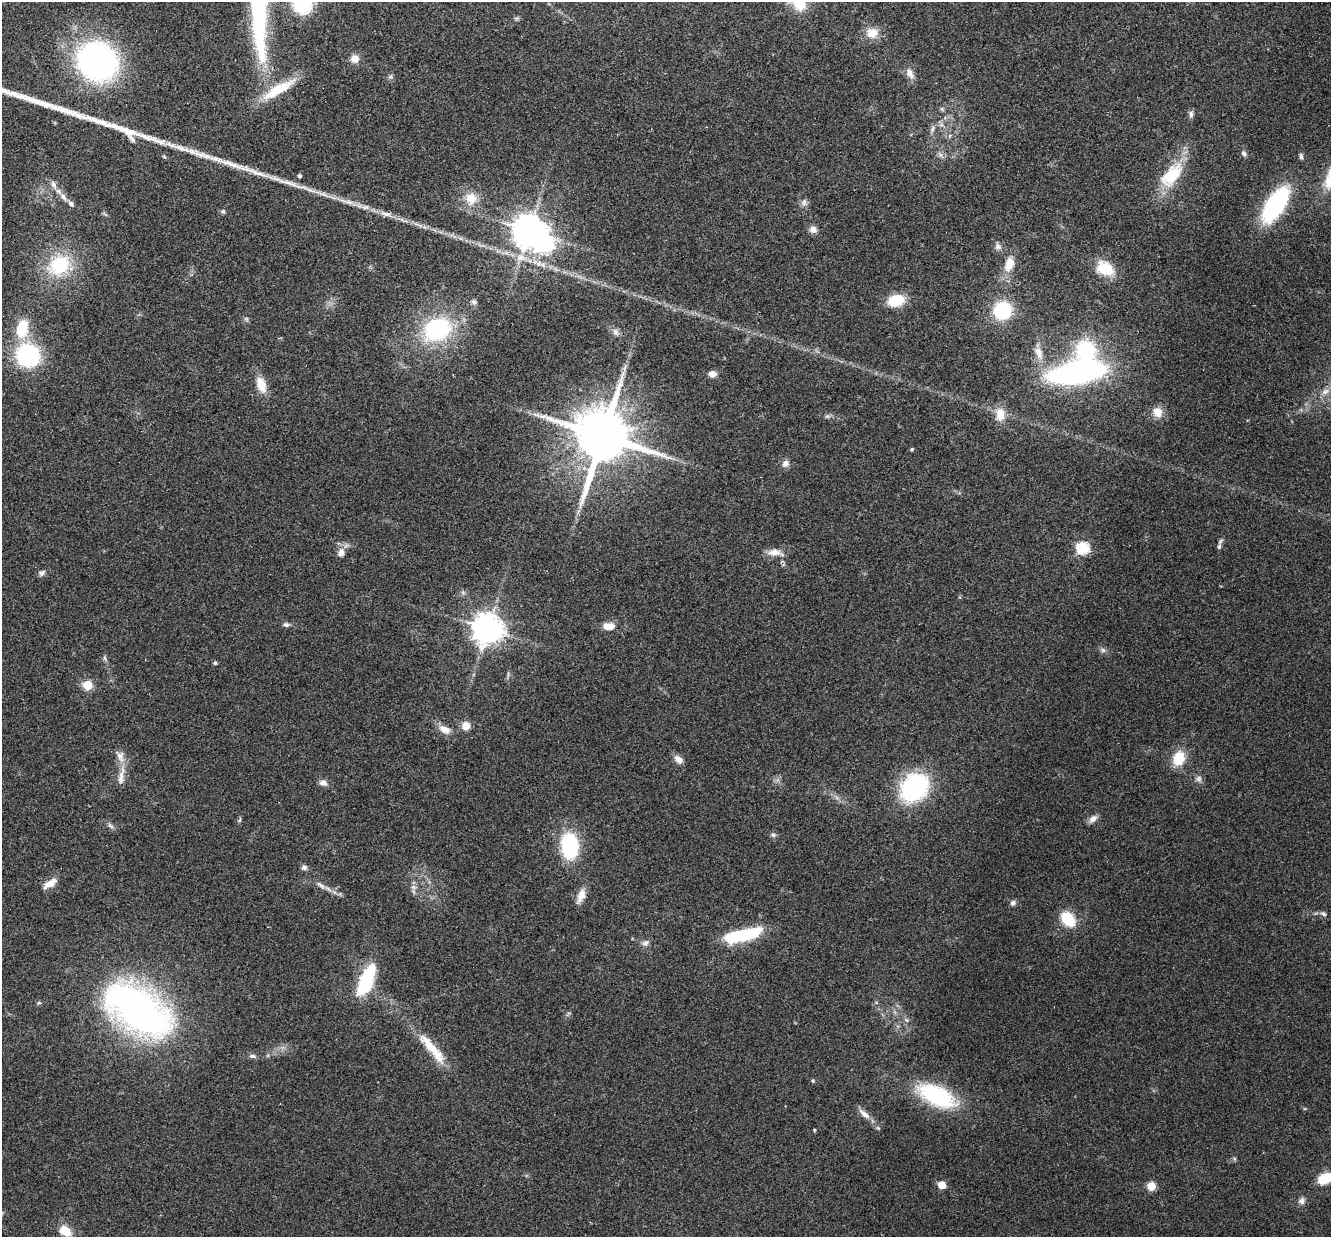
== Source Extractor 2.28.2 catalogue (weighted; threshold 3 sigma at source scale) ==
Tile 10 of 4 x 4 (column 2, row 3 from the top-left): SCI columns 1351-2679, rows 1422-2656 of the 5357 x 5440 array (HDU 1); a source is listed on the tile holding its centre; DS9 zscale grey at full resolution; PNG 1333 x 1239 px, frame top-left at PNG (2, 2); no overlay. Shown black and unused: <1% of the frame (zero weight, under 2 of 3 exposures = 3% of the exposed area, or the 3 px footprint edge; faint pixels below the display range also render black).
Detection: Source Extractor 2.28.2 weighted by HDU 2 'WHT'; one run over the whole footprint, this tile lists its part. Background 0.0531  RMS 0.0079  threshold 0.0354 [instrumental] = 3 sigma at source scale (4.5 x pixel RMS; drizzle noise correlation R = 1.50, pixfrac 1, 0.05/0.05 arcsec/px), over >= 5 px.
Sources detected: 106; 1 too faint to see at this stretch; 2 inside a brighter object's white glare — not listed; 1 inside a brighter listed object's ellipse — not listed separately; the other 102 listed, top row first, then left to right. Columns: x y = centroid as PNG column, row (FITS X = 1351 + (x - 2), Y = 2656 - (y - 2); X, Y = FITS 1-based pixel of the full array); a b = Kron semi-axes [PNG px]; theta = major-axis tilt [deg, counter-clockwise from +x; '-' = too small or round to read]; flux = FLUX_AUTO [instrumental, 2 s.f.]
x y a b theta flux
303 3 16 16 - 56
799 3 20 16 -52 26
259 8 127 20 -90 150
517 18 7 4 58 1.3
872 33 16 14 6 11
355 59 11 10 - 5.8
97 61 37 33 -35 210
910 73 15 8 -60 5.8
390 77 7 7 - 1.8
278 89 45 11 31 28
942 109 6 6 - 1.3
1191 114 9 6 90 2.4
932 129 11 5 72 2.6
1244 153 8 5 -58 1.9
940 155 8 5 -45 2.1
164 157 6 4 -43 0.98
1301 157 8 4 -80 1.8
1172 175 36 19 48 33
299 176 4 4 - 1.8
53 184 11 7 -54 4.2
63 197 14 7 -54 4.9
471 198 16 16 - 14
804 202 10 9 - 3.3
1275 205 30 13 57 120
223 211 7 6 - 1.4
386 214 24 6 -19 7.7
813 230 9 9 - 4.1
529 231 9 9 - 1500
998 246 11 9 -56 3.5
1009 264 21 12 71 13
59 265 31 24 35 48
1105 268 22 15 -28 21
896 300 16 11 13 22
474 302 7 7 - 2.1
1002 310 13 12 - 58
22 329 22 13 82 24
437 329 34 26 24 81
616 332 10 8 -67 3.4
1085 350 22 21 - 52
1039 353 17 9 -70 8.1
28 355 19 18 - 90
1076 373 40 16 9 240
712 374 9 7 6 4.1
261 385 18 10 -71 13
1325 391 13 8 22 5
1157 412 13 12 - 8.1
1000 414 17 12 89 12
602 436 16 15 - 6300
912 449 4 4 - 0.95
785 464 10 8 52 3.7
1219 546 10 5 66 2
1083 548 6 6 - 96
775 552 20 8 -7 7.5
341 553 12 8 80 5.3
42 573 9 7 34 2.4
286 624 8 6 -6 2.1
609 626 13 8 -4 9.2
487 629 9 9 - 1300
1103 650 8 6 -22 2.2
105 658 8 4 -89 1.5
215 663 4 4 - 1.4
88 685 5 5 - 41
466 726 9 9 - 8.1
445 729 17 10 -24 7.2
120 756 19 11 -65 7.3
1179 758 15 12 68 20
678 759 11 7 -39 5
1199 779 10 8 -82 3.1
120 780 31 9 75 8.2
323 783 11 8 -17 4
914 787 27 22 46 98
1093 819 13 7 45 3.9
240 820 8 4 80 1.2
110 826 10 5 -41 2.3
773 835 7 6 - 1.8
569 846 23 15 -88 67
304 867 7 7 - 2.5
50 883 17 7 33 8.3
321 885 17 5 -30 4.4
413 887 9 6 -16 3
581 896 20 9 67 7.6
1013 903 8 7 - 2.2
1323 914 8 6 -32 2
1068 919 13 9 -47 31
743 935 37 11 12 55
645 943 10 8 32 2.9
367 978 36 14 68 47
39 1003 6 3 -17 0.93
138 1010 72 40 -33 320
907 1020 7 4 -88 1.5
431 1047 45 11 -46 24
252 1056 10 5 -5 2.2
813 1081 5 4 - 1
937 1096 42 19 -25 74
864 1114 19 7 -40 5.5
878 1128 6 4 -18 1
814 1130 3 3 - 2.2
1324 1179 13 9 27 20
942 1185 5 5 - 18
1151 1186 5 5 - 27
1302 1201 9 8 - 3.2
65 1231 12 9 -35 14
Isophote crosses this tile's border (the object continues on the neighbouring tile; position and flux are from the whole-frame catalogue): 4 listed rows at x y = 303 3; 799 3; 259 8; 1324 1179